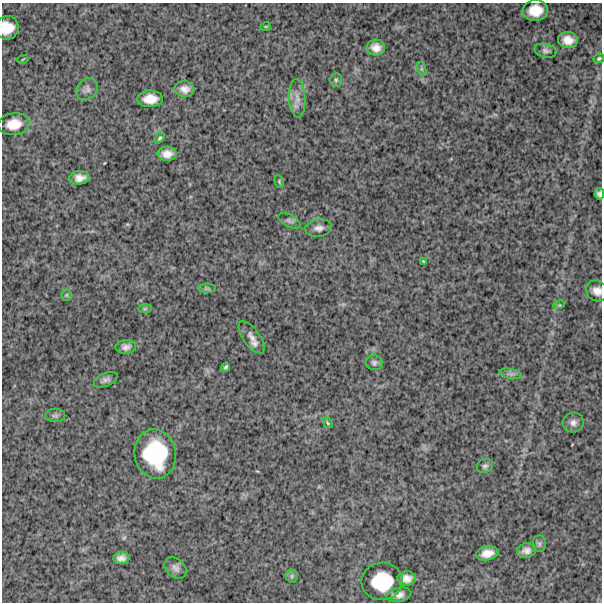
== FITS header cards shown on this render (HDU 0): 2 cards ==
NAXIS1  =                  600
NAXIS2  =                  600

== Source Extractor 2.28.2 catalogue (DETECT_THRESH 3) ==
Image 600 x 600 px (HDU 0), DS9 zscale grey, 1 PNG px = 1 image px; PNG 604 x 604 px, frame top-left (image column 1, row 600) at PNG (2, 3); each listed source drawn as its Kron ellipse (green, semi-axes under 4 px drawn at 4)
Background 1320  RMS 300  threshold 910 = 3 sigma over >= 5 px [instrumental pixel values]
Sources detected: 48; all 48 listed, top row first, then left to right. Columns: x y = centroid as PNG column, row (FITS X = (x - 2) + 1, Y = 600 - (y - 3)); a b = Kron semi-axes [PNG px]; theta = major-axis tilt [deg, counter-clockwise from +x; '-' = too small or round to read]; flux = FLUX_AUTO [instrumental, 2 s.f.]
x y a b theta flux
535 10 13 10 8 3.5e+05
266 26 5 3 - 1.7e+04
7 28 12 11 - 3.4e+05
568 40 10 8 -5 2.0e+05
376 48 9 8 - 1.6e+05
545 51 11 6 -13 6.8e+04
599 58 5 4 - 3.0e+04
23 59 5 3 - 1.7e+04
422 69 7 4 -70 3.9e+04
336 80 7 6 - 4.1e+04
87 89 12 9 50 1.0e+05
185 89 10 8 -8 1.4e+05
297 98 19 8 -87 1.8e+05
150 99 13 8 1 2.5e+05
14 124 16 11 8 3.1e+05
160 138 6 4 51 3.0e+04
167 154 9 7 0 1.7e+05
80 178 10 6 4 1.4e+05
279 181 6 4 -80 2.5e+04
599 194 6 5 - 6.1e+04
289 221 12 6 -28 6.5e+04
319 228 13 9 7 1.2e+05
423 261 4 2 - 1.7e+04
207 288 8 4 0 4.5e+04
597 291 11 10 - 1.5e+05
66 295 5 5 - 3.0e+04
559 305 5 3 - 2.0e+04
145 309 7 4 1 3.0e+04
251 337 19 8 -55 1.5e+05
126 347 10 7 5 1.0e+05
374 363 8 7 - 6.2e+04
226 367 4 3 - 3.6e+04
511 374 11 5 -13 6.7e+04
106 380 12 6 24 7.7e+04
55 415 10 6 0 6.0e+04
328 423 6 4 -50 2.3e+04
573 423 10 10 - 1.1e+05
155 454 25 20 -79 1.3e+06
485 466 8 7 - 5.4e+04
539 544 8 6 -89 5.5e+04
526 550 9 7 10 1.1e+05
487 553 11 7 12 1.9e+05
121 558 8 6 7 1.1e+05
176 568 12 9 -41 9.9e+04
292 576 6 6 - 4.7e+04
407 578 9 7 2 1.5e+05
382 581 20 18 7 7.7e+05
399 595 12 7 11 1.3e+05
At the frame edge (FLAGS 8, measured only in part): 4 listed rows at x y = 7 28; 599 58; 599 194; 597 291